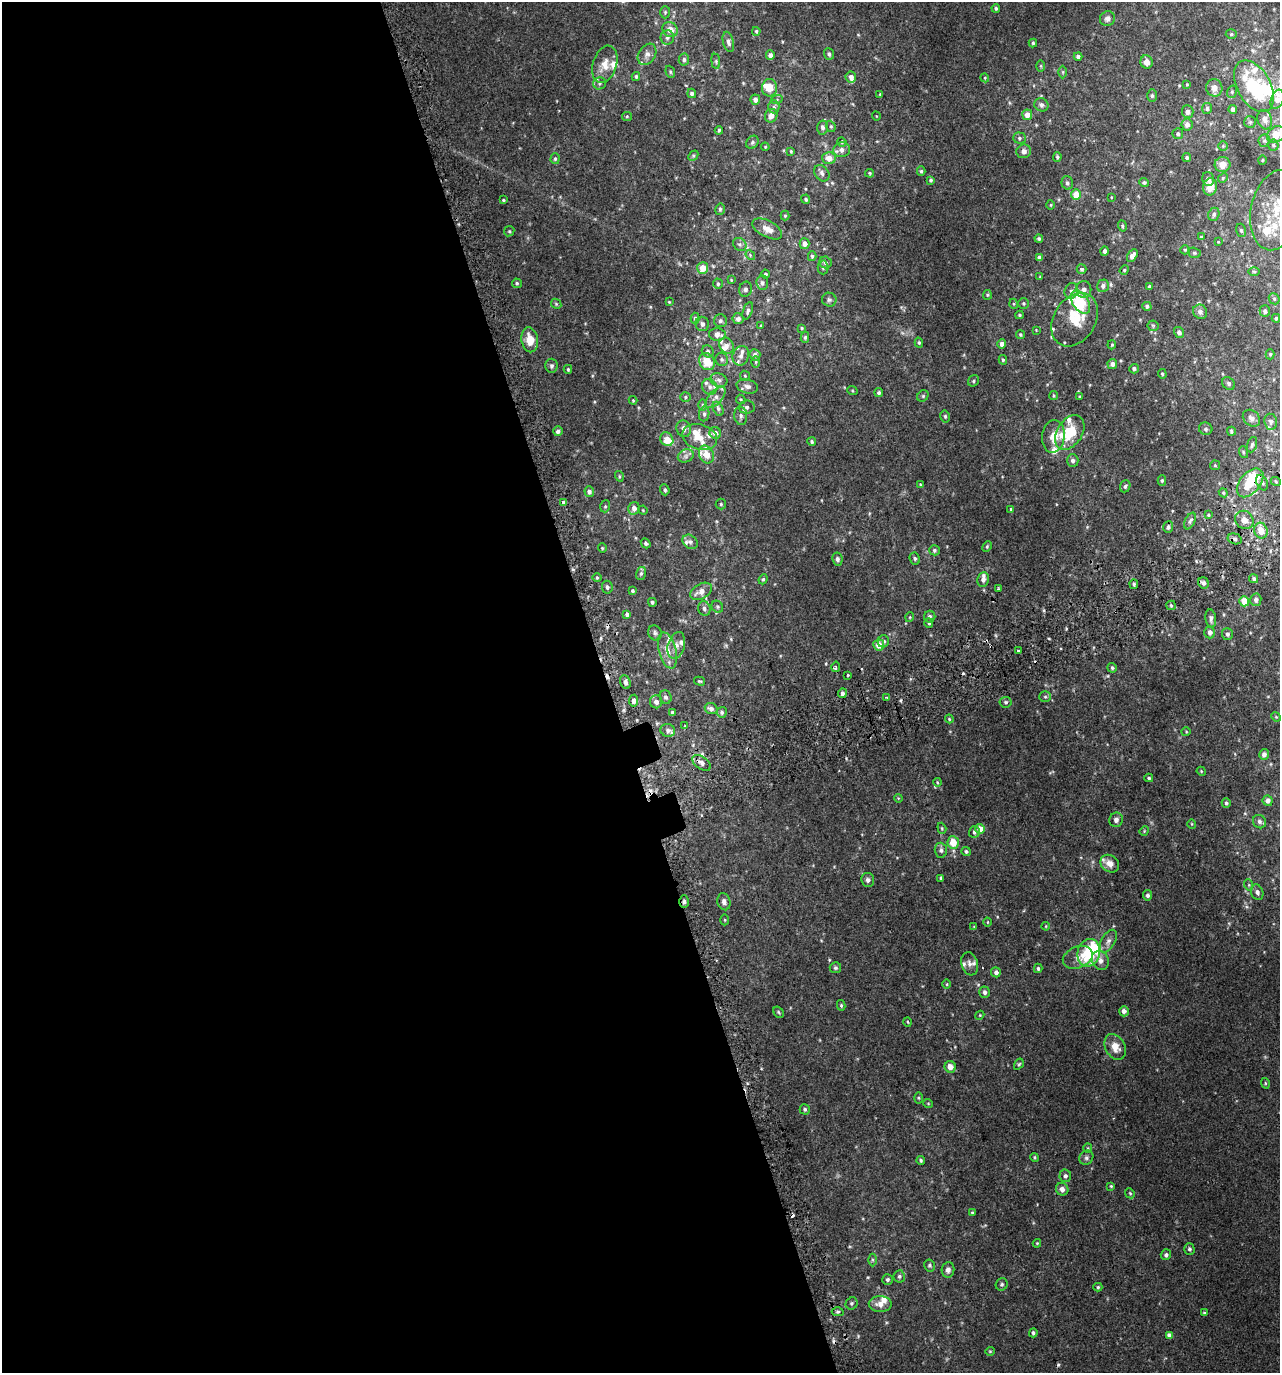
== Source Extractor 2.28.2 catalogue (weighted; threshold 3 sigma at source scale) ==
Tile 9 of 4 x 4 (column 1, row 3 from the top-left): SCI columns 177-1454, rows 1422-2792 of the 5407 x 5580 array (HDU 1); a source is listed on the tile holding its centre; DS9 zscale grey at full resolution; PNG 1282 x 1375 px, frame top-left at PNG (2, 2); each listed source drawn as its Kron ellipse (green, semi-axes under 4 px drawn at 4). Shown black and unused: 48% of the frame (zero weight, under 2 of 3 exposures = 3% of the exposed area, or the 3 px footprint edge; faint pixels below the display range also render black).
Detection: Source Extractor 2.28.2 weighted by HDU 2 'WHT'; one run over the whole footprint, this tile lists its part. Background 0.0208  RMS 0.0078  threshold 0.0349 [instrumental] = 3 sigma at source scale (4.5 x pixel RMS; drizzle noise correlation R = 1.50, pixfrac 1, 0.0396/0.0396 arcsec/px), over >= 5 px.
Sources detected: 411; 3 inside a brighter object's white glare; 10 cosmic-ray / hot-pixel residue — neither listed nor drawn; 37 inside a brighter listed object's ellipse — not listed separately; the other 361 listed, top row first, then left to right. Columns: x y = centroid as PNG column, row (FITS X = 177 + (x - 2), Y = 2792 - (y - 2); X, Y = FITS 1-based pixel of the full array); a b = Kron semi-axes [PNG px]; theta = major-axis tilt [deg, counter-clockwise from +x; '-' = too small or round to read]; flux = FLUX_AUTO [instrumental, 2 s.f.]
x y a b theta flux
996 8 4 4 - 1.1
665 12 6 5 - 1.2
1107 19 8 7 - 2.8
670 29 8 7 - 7.1
756 31 4 3 - 0.94
1231 34 5 5 - 1.2
667 38 7 7 - 2.1
728 42 10 5 -77 2.5
1033 43 4 4 - 0.95
647 54 11 8 57 4
829 54 6 5 - 1.5
770 55 5 4 - 2.8
1078 56 4 4 - 1.7
684 60 6 5 - 1.8
716 61 7 4 -83 1.2
1147 62 7 6 - 4.6
605 64 19 12 73 9.6
1041 66 6 4 -89 0.73
670 72 6 4 -70 1.1
1063 72 6 4 90 0.95
636 76 4 3 - 1.1
851 77 5 5 - 3.1
985 78 4 3 - 0.62
599 83 6 6 - 1.7
1187 84 4 3 - 0.58
1254 86 28 16 -61 44
770 88 8 7 - 9.5
1214 88 8 8 - 5.5
1232 92 6 5 - 1.3
692 93 5 4 - 1.7
880 94 4 3 - 0.7
1152 96 6 5 - 1.3
777 99 6 3 21 0.97
1277 99 10 6 69 5.2
755 100 5 5 - 3.2
1041 105 7 6 - 2.3
774 107 6 5 - 2
1207 108 5 5 - 1.8
1233 109 4 4 - 3.8
1188 112 6 6 - 3.1
1027 115 5 5 - 6.9
627 116 5 4 - 0.85
771 116 7 6 - 4.5
876 116 4 3 - 0.5
1265 120 10 7 -72 4.1
1250 122 6 6 - 1.3
1187 124 6 5 - 3.5
831 126 6 4 -68 1.1
823 127 7 5 -86 2.3
719 130 4 3 - 1.1
1178 134 5 5 - 1.5
1276 134 9 7 31 12
1019 138 6 5 - 1.7
1264 141 6 5 - 1.4
752 142 7 5 50 1.6
842 142 5 4 - 0.79
1273 145 5 5 - 1.1
1223 146 5 5 - 0.87
765 147 4 4 - 0.68
842 150 8 7 - 4.1
791 151 4 3 - 0.74
1024 151 7 6 - 3
693 156 6 4 46 1
1057 157 5 4 - 1.4
829 158 6 6 - 6.5
1187 158 4 4 - 1.6
555 159 5 4 - 1.1
1262 160 4 3 - 0.61
1222 165 8 7 - 7.1
921 171 4 4 - 1.1
822 173 9 6 -53 2.7
870 173 4 3 - 0.79
1223 178 5 4 - 0.79
1208 179 7 5 -73 2.9
930 180 4 3 - 1
1067 183 7 5 -74 1.9
1144 183 4 4 - 1.4
1210 187 8 7 - 8.6
1076 194 5 5 - 12
1111 197 4 2 - 0.5
806 199 4 4 - 1.1
503 200 4 3 - 0.84
1051 205 5 3 - 0.66
720 209 6 4 76 1.2
1276 210 40 25 78 30
1214 214 7 5 68 1.7
785 216 5 4 - 0.84
1122 226 6 4 -74 1.1
767 229 16 8 -28 6.8
1241 230 7 5 -73 1.2
509 231 5 5 - 0.97
1201 237 4 4 - 0.71
1039 239 4 4 - 1.4
1218 242 3 3 - 0.51
740 244 7 6 - 1.8
805 244 5 5 - 4.6
1185 250 5 4 - 0.96
1104 251 4 4 - 2.2
1194 253 6 5 - 1.3
750 255 5 4 - 0.99
812 256 5 4 - 1.3
1132 256 7 4 58 4
1039 258 4 3 - 2.8
825 262 6 6 - 2.1
823 267 7 5 -88 1.5
703 268 6 5 - 10
1081 269 5 5 - 1.4
1124 270 5 4 - 0.86
1254 271 6 4 -1 0.92
765 274 4 4 - 1.3
1040 277 4 4 - 0.61
731 280 4 3 - 0.63
517 283 5 4 - 1.1
762 283 7 6 - 2
718 284 5 4 - 1.3
1103 286 6 6 - 2.7
1149 287 4 3 - 1.4
745 289 8 6 71 1.9
1084 289 8 7 - 3.5
1071 291 8 6 66 2.3
987 295 5 4 - 0.79
1274 299 6 5 - 1.1
829 300 7 7 - 1.7
669 302 3 2 - 0.62
1080 302 13 8 -56 34
1024 303 5 5 - 1.2
556 304 5 4 - 1
1014 304 5 3 - 0.7
1147 306 4 4 - 1.8
748 311 9 4 72 2.1
1265 311 5 5 - 1.9
1200 312 7 6 - 2.7
1019 315 4 3 - 1.2
695 318 5 4 - 1.3
1276 318 4 3 - 0.96
738 319 5 5 - 2.9
1075 320 29 21 58 23
720 321 6 6 - 1.8
702 324 7 7 - 2.3
761 325 4 3 - 0.63
1153 326 5 5 - 0.99
802 328 3 3 - 0.72
1036 330 3 2 - 0.48
1179 332 6 5 - 2.2
717 334 8 6 -8 4.5
1020 335 4 4 - 1
805 337 5 4 - 1.1
530 340 12 8 -80 11
919 343 5 4 - 0.96
1002 344 4 4 - 4.3
1112 345 4 3 - 0.78
726 346 8 7 - 3.8
708 351 6 5 - 1.7
1270 354 5 4 - 1
755 355 5 5 - 2.8
741 356 10 8 69 4.5
722 359 7 6 - 1.6
1003 360 5 3 - 1
707 362 9 7 -59 13
756 362 6 4 89 0.93
1112 364 5 4 - 3.2
551 366 7 6 - 1.8
568 369 4 3 - 0.92
1134 369 4 4 - 2
1162 374 5 4 - 0.91
745 376 5 4 - 0.93
719 380 8 6 -19 2.6
974 381 6 5 - 1.2
1229 383 7 5 -46 1.6
747 386 11 7 -13 3.2
710 387 8 7 - 3.2
852 390 5 3 - 0.69
879 393 4 4 - 1.5
923 396 6 5 - 1.1
1054 396 4 3 - 0.77
685 397 5 5 - 1.1
716 397 13 6 47 3.7
1079 397 4 3 - 0.73
741 399 5 4 - 0.83
633 400 4 4 - 0.72
702 405 6 4 -89 1.1
747 407 8 6 6 2.3
718 409 7 5 -64 1.6
704 414 7 5 82 1.9
741 416 9 6 -83 2.6
945 416 6 4 -76 1.3
1251 418 9 7 -41 3.4
1271 422 8 6 -82 2.3
684 429 8 7 - 3.5
1206 429 7 6 - 1.6
558 431 5 4 - 2.3
1231 431 4 3 - 1.2
1070 432 19 12 57 21
715 433 6 5 - 3.6
1053 436 16 11 84 9.7
700 437 18 12 -16 11
667 439 7 6 - 10
812 442 4 4 - 1.2
1252 445 8 4 70 1.5
1243 452 6 3 -72 0.86
706 454 9 7 -64 8.1
686 456 8 6 22 2.4
1073 460 6 5 - 2.3
1215 465 5 5 - 0.89
619 476 5 3 - 0.72
1162 481 5 4 - 1.3
1276 482 5 3 - 0.74
1250 483 17 10 50 18
1262 483 8 5 -64 2.1
920 484 4 3 - 0.53
1125 486 6 5 - 1.5
665 490 5 4 - 1.5
589 492 5 5 - 2.5
1223 493 4 4 - 0.83
563 502 4 3 - 12
721 504 5 5 - 1.1
605 506 6 5 - 1
634 508 6 5 - 3.7
1011 509 3 3 - 0.74
643 510 5 4 - 0.66
1208 515 4 4 - 0.82
1244 520 10 8 -42 6.2
1190 521 9 5 64 1.9
1168 527 6 4 72 1.8
1261 531 8 6 -70 9.4
1235 539 7 5 -15 2.1
690 542 8 6 -38 2.4
646 543 5 4 - 1.4
987 547 6 4 64 1
602 548 5 4 - 0.91
934 550 5 5 - 1.5
915 558 6 5 - 1.5
837 559 6 5 - 2.1
641 573 7 5 74 1.5
597 578 4 3 - 0.88
763 579 5 4 - 0.99
983 579 7 6 - 3
1254 579 5 4 - 1.5
1203 583 6 5 - 2.7
1134 584 5 4 - 1.4
607 587 6 5 - 2.1
998 589 3 3 - 0.72
632 591 4 4 - 1.2
701 591 12 7 28 6.4
1256 600 6 5 - 2.5
1244 601 5 5 - 10
652 602 4 4 - 1.1
1171 605 5 4 - 1.1
717 607 6 5 - 1.5
704 608 7 6 - 2.3
627 614 4 4 - 2.1
910 617 5 3 - 0.65
930 617 6 5 - 2.2
1211 618 9 5 -82 2.6
929 623 5 3 - 2.2
1210 632 6 5 - 3.3
655 633 7 6 - 1.9
1227 634 6 5 - 1.8
883 641 6 5 - 2.2
676 645 14 8 74 5
879 645 5 5 - 7.9
667 650 18 8 -76 8.8
1018 651 3 3 - 9
836 667 5 3 - 1.6
1112 668 5 4 - 1.2
847 675 3 3 - 1.6
699 681 6 4 -14 0.86
625 682 7 5 -66 2.2
842 693 5 4 - 2.4
666 697 7 6 - 1.7
886 697 3 2 - 0.68
1045 697 6 5 - 1.2
634 701 6 4 82 2.9
656 702 6 6 - 3.2
1006 702 6 5 - 1.4
711 709 6 5 - 2.9
672 712 4 3 - 1.2
722 712 5 5 - 1.3
1276 717 5 4 - 0.76
949 719 4 3 - 0.78
685 726 3 2 - 0.69
668 730 7 6 - 2.3
1186 732 4 4 - 0.72
1264 754 5 5 - 3.1
702 763 10 6 -36 3.4
1201 771 5 3 - 0.7
1149 778 4 3 - 1.1
937 782 4 3 - 0.65
898 798 4 3 - 0.68
1268 801 5 5 - 3
1226 803 5 4 - 1.4
1116 820 7 6 - 2.8
1259 822 7 6 - 1.9
1192 824 4 3 - 0.57
942 828 5 4 - 0.84
980 829 5 5 - 8.4
1144 831 5 4 - 0.71
974 832 6 5 - 1.6
953 843 6 5 - 12
941 850 7 6 - 2.1
966 851 4 4 - 1.5
1110 864 10 8 -37 6
941 878 4 3 - 1.1
868 880 7 6 - 2.1
1249 885 6 3 -72 0.82
1257 892 8 6 -70 2.6
1147 895 5 4 - 1.8
684 902 6 4 -89 1.9
724 902 8 6 -75 2.7
725 920 5 3 - 0.73
987 922 4 3 - 0.62
1046 926 4 3 - 0.6
974 927 4 4 - 0.68
1108 941 12 7 61 3.3
1089 953 14 11 76 40
1078 957 15 10 23 5.8
1100 960 10 8 -60 4.7
970 964 12 8 -73 3.4
835 968 5 5 - 1.4
1038 968 5 3 - 1.3
996 972 5 5 - 2.5
947 984 5 3 - 0.6
985 992 5 5 - 2.5
841 1005 5 4 - 1.1
1124 1011 5 5 - 3.3
779 1012 6 4 -56 0.98
980 1015 4 3 - 0.7
908 1022 5 3 - 0.71
1115 1047 14 9 -62 8.4
1019 1064 6 4 57 0.93
950 1067 6 5 - 5.8
1265 1083 5 3 - 0.8
919 1098 6 4 -89 0.92
928 1103 5 3 - 0.59
805 1109 5 5 - 1.5
1088 1148 5 4 - 0.88
1035 1157 4 4 - 0.94
1086 1158 7 6 - 1.8
921 1160 4 4 - 1.3
1065 1176 6 6 - 2.1
1111 1186 4 4 - 0.8
1062 1189 6 6 - 3.3
1130 1193 5 4 - 0.97
972 1213 3 3 - 0.7
1037 1243 4 4 - 0.68
1189 1249 6 5 - 1.6
1166 1255 5 5 - 2
872 1260 6 4 -89 1.1
929 1265 6 5 - 1.3
948 1270 8 6 84 3.2
899 1276 6 5 - 1.5
887 1280 5 5 - 1.7
1002 1284 6 5 - 1.4
1098 1287 4 4 - 1
852 1303 6 5 - 1.4
880 1304 11 8 0 5.7
838 1312 6 4 2 1.3
1204 1313 3 3 - 0.94
1033 1333 4 4 - 1.5
1169 1335 4 4 - 2.2
990 1351 4 4 - 0.71
Overlapping masked pixels (flux is a lower limit): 3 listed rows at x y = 1250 483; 879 645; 684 902
Isophote crosses this tile's border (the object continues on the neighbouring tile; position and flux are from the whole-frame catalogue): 3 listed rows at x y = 1277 99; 1276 134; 1276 210